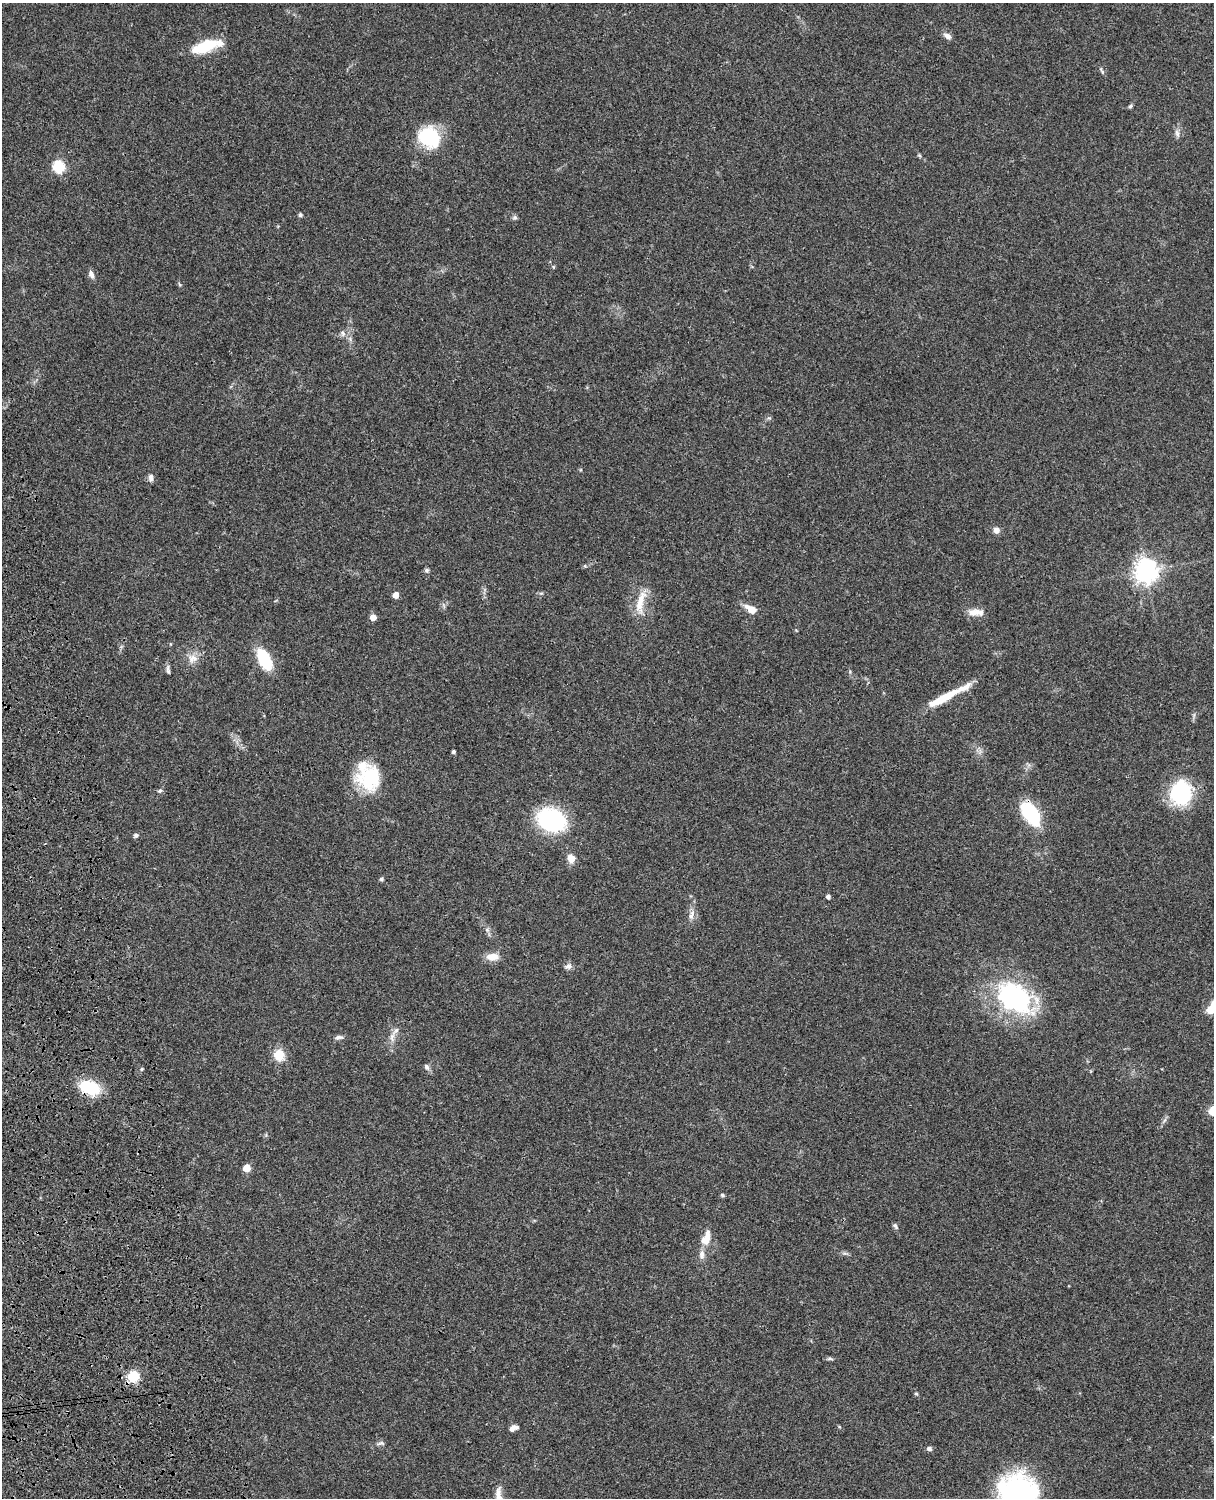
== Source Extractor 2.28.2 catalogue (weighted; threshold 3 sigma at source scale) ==
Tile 7 of 4 x 3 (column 3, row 2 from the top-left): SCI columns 2546-3757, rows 1771-3266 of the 5089 x 4925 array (HDU 1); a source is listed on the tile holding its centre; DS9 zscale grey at full resolution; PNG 1216 x 1500 px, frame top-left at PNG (2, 3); no overlay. Shown black and unused: <1% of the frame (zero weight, under 3 of 4 exposures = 6% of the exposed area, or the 3 px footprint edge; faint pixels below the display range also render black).
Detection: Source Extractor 2.28.2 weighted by HDU 2 'WHT'; one run over the whole footprint, this tile lists its part. Background 0.0807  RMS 0.0059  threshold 0.0267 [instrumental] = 3 sigma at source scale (4.5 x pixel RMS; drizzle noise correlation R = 1.50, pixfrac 1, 0.05/0.05 arcsec/px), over >= 5 px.
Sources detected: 65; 1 inside a brighter object's white glare — not listed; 3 inside a brighter listed object's ellipse — not listed separately; the other 61 listed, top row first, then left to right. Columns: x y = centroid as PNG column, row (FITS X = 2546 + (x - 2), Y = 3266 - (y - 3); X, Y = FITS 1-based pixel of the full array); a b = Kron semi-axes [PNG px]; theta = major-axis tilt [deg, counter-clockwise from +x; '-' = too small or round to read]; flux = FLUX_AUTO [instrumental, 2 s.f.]
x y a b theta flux
947 36 11 6 -34 2.7
204 48 39 10 15 19
1102 71 12 4 -63 1.1
1130 106 6 5 - 0.91
1177 133 12 5 -74 2.1
429 137 21 18 -34 42
919 155 6 4 -19 0.73
59 167 6 6 - 57
300 215 5 4 - 1
515 217 7 6 - 1.1
91 274 10 6 -70 2.6
343 333 9 6 -43 1.9
769 418 5 5 - 0.87
151 477 9 6 -83 2.1
996 530 7 6 - 3.3
585 566 5 4 - 0.65
427 570 6 6 - 1.2
1146 570 8 8 - 460
396 595 5 5 - 5.5
640 602 36 10 78 11
751 609 15 8 -30 6.5
975 612 17 9 4 5.9
373 617 5 5 - 5.4
193 658 13 11 9 5.4
264 659 23 11 -63 24
168 670 13 5 -83 1.7
850 672 6 4 -74 0.78
944 698 46 8 28 17
454 752 4 4 - 1.1
370 777 28 27 - 33
160 791 6 4 21 1
1181 793 26 23 77 42
1031 813 25 14 -54 37
552 820 30 23 -20 58
136 835 7 5 23 1.2
571 858 9 7 -69 5.6
381 879 6 4 0 0.97
828 897 4 4 - 1.9
692 915 14 7 76 3.5
487 930 5 5 - 1.2
492 957 17 9 4 5.6
568 966 9 7 36 2.3
1015 998 49 32 -30 80
1211 1010 11 9 4 6.4
396 1031 11 6 57 3
339 1037 11 5 3 1.8
279 1055 11 10 - 12
427 1067 8 6 -59 1.8
142 1069 5 4 - 0.71
89 1087 16 11 -18 31
247 1168 5 5 - 12
722 1195 5 4 - 1.1
895 1226 9 4 -51 1.2
706 1238 20 10 68 8
830 1359 10 4 -5 1.1
133 1377 10 9 - 16
916 1394 5 4 - 0.71
513 1428 10 6 22 2.6
380 1443 13 5 7 1.6
929 1449 6 5 - 1.6
1018 1494 40 38 53 110
Overlapping masked pixels (flux is a lower limit): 2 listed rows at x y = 89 1087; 133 1377
Isophote crosses this tile's border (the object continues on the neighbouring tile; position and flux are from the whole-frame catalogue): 2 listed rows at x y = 1211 1010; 1018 1494